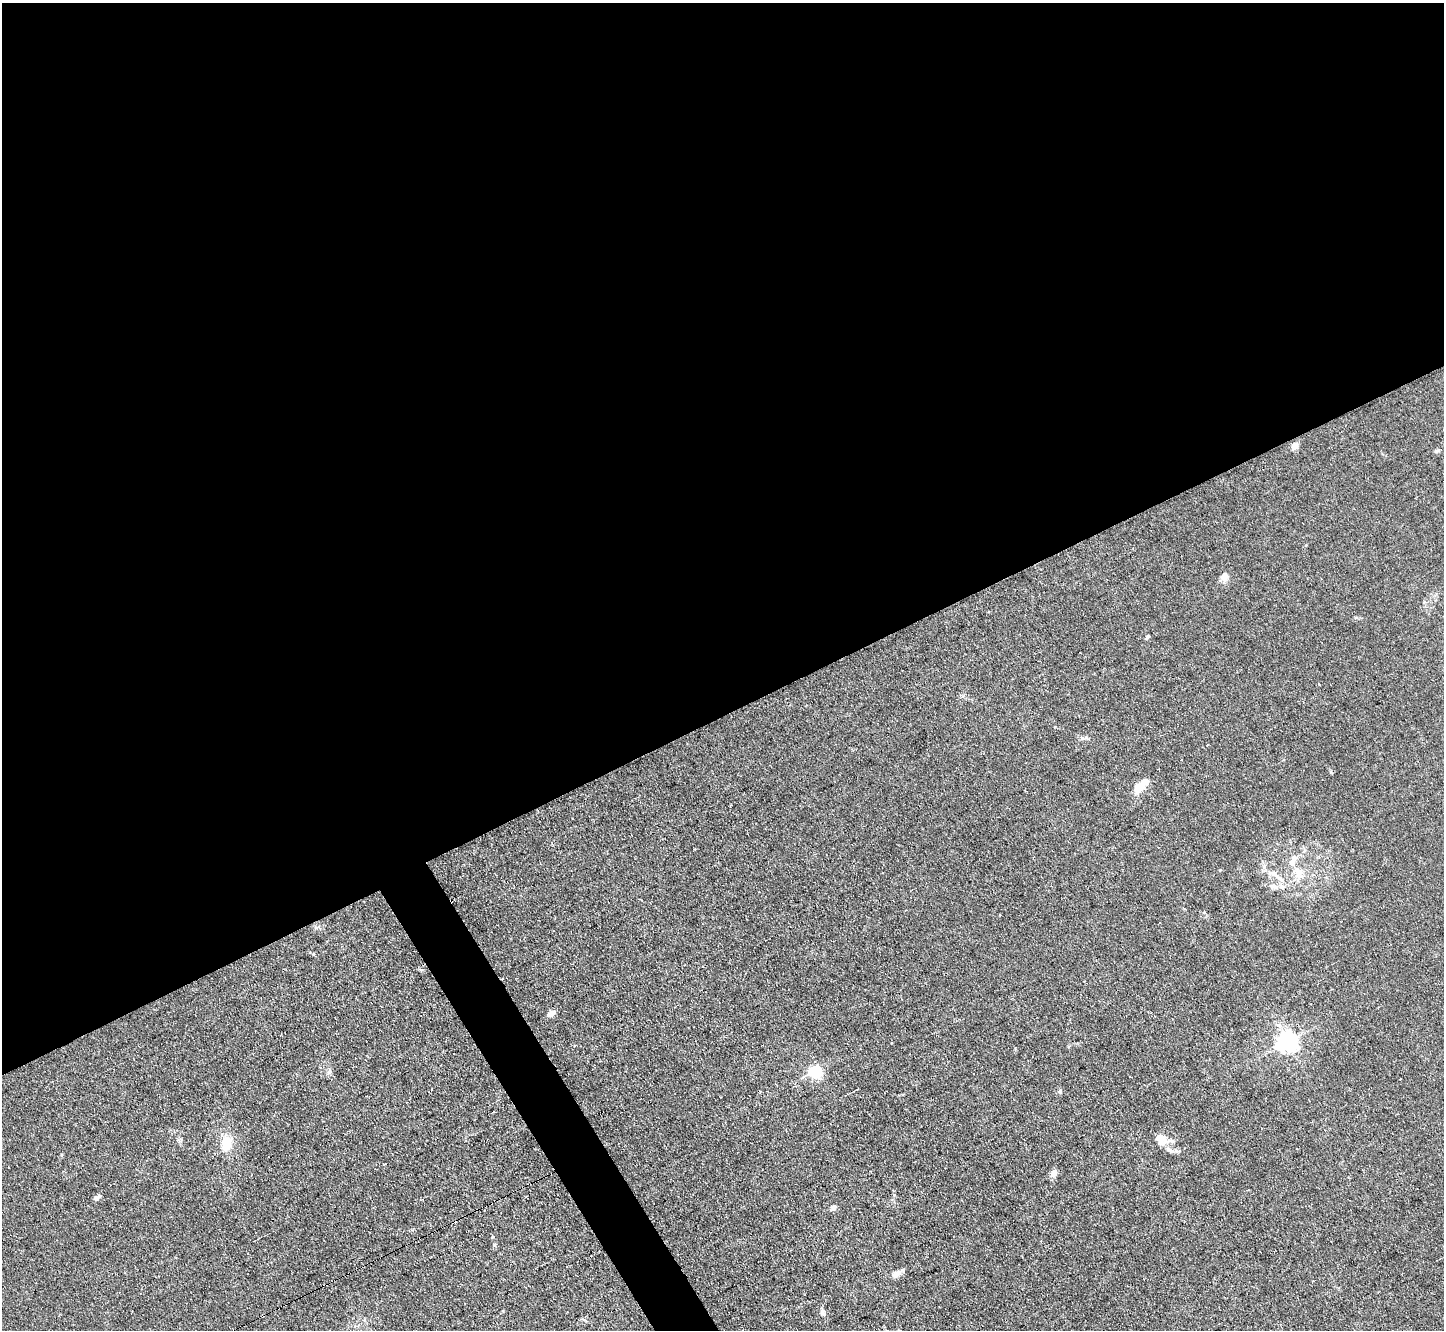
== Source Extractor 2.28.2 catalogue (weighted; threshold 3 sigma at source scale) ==
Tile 2 of 4 x 4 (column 2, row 1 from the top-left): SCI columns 1443-2884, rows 4137-5464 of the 5767 x 5753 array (HDU 1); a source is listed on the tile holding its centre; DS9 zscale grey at full resolution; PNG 1446 x 1332 px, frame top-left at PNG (2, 3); no overlay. Shown black and unused: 55% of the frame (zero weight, under 2 of 3 exposures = <1% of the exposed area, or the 3 px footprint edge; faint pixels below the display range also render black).
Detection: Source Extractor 2.28.2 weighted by HDU 2 'WHT'; one run over the whole footprint, this tile lists its part. Background 0.0803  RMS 0.0071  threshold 0.032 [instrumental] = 3 sigma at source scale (4.5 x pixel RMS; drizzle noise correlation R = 1.50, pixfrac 1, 0.05/0.05 arcsec/px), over >= 5 px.
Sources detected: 31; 6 cosmic-ray / hot-pixel residue — not listed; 4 inside a brighter listed object's ellipse — not listed separately; the other 21 listed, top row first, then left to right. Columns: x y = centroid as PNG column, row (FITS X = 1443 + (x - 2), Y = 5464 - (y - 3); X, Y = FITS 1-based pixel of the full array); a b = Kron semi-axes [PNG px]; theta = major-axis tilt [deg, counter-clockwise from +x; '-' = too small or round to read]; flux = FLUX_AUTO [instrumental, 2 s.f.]
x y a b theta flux
1295 446 7 6 - 5.9
1437 451 7 5 29 1.2
1224 576 13 10 76 4.2
1147 637 6 4 59 1.1
1140 787 17 10 51 9.4
1298 873 18 10 -71 8.6
1274 874 19 8 -19 6.9
1274 887 12 8 -7 4.4
551 1013 11 6 36 3.2
1287 1041 7 7 - 410
816 1071 6 6 - 89
1060 1091 7 5 69 1.2
493 1112 3 3 - 1.1
1161 1139 16 13 -65 8
226 1143 19 13 88 13
1054 1173 9 7 46 4
96 1198 10 5 37 2
833 1207 7 6 - 2.2
896 1274 12 7 23 4.5
503 1311 4 3 - 0.52
823 1313 10 6 -43 2.5
Unlisted compact peaks at least as high as the median listed source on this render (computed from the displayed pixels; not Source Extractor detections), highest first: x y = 494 1245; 313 954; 1331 772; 329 1072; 1082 738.